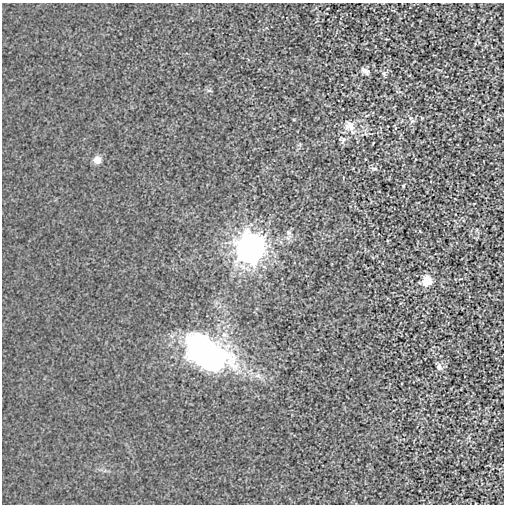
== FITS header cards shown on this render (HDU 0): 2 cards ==
NAXIS1  =                  502
NAXIS2  =                  502

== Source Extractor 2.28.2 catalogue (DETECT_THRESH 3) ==
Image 502 x 502 px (HDU 0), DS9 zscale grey, 1 PNG px = 1 image px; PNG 506 x 506 px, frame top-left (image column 1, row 502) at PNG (2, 3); no overlay
Background -4.55e-05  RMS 0.0031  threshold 0.00936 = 3 sigma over >= 5 px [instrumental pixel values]
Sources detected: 13; all 13 listed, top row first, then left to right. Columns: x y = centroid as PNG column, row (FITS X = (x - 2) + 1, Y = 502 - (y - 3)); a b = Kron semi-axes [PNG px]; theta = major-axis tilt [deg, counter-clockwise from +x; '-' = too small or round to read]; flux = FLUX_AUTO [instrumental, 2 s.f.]
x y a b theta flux
365 71 11 6 -37 0.79
384 73 7 5 -83 0.46
209 90 7 4 -18 0.31
412 121 8 5 43 0.5
350 126 19 13 -63 2.5
342 140 11 7 7 0.67
97 160 8 8 - 1.6
374 168 10 4 -5 0.42
403 186 5 3 - 0.18
251 248 12 11 - 200
427 281 11 10 - 2.8
205 353 47 28 -31 57
439 367 9 7 -72 0.82